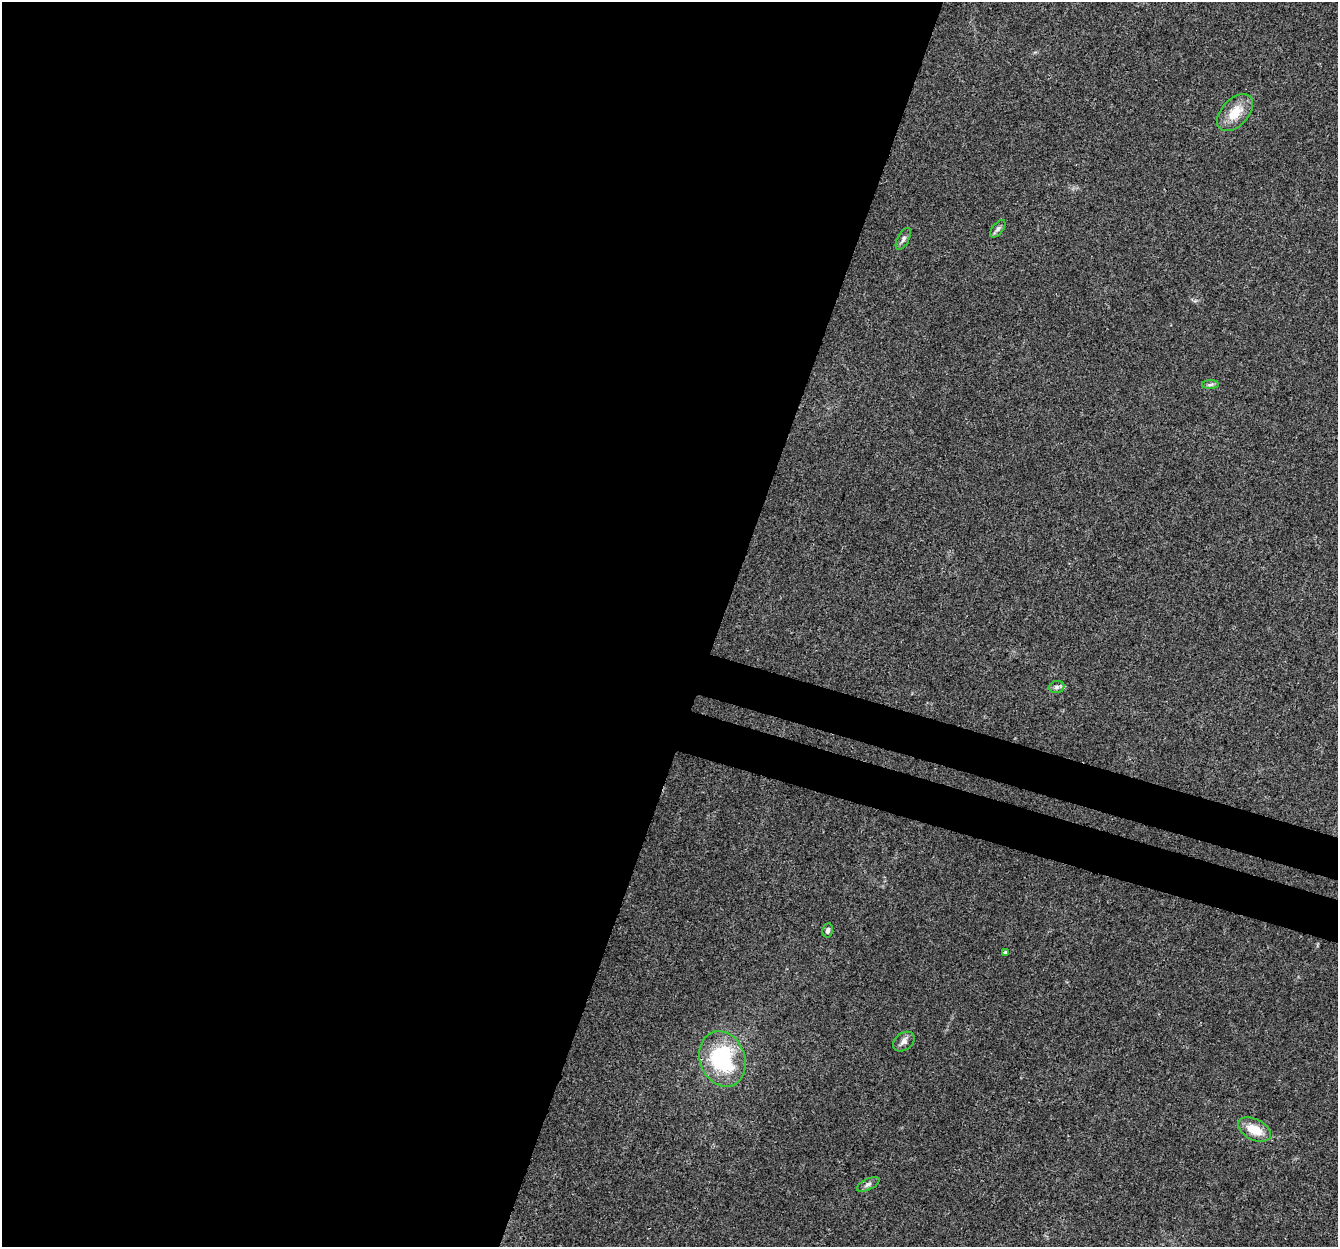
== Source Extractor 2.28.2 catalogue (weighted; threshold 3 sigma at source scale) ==
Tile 5 of 4 x 4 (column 1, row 2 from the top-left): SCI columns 30-1365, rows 2825-4069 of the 5395 x 5585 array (HDU 1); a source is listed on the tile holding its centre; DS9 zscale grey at full resolution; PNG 1340 x 1249 px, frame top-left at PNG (2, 2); each listed source drawn as its Kron ellipse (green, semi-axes under 4 px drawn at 4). Shown black and unused: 57% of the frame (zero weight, under 3 of 4 exposures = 5% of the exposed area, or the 3 px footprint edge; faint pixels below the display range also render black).
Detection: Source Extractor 2.28.2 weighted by HDU 2 'WHT'; one run over the whole footprint, this tile lists its part. Background 0.03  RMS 0.0032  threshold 0.0144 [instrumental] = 3 sigma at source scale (4.5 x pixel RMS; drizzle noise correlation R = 1.50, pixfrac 1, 0.0396/0.0396 arcsec/px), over >= 5 px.
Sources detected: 11; all 11 listed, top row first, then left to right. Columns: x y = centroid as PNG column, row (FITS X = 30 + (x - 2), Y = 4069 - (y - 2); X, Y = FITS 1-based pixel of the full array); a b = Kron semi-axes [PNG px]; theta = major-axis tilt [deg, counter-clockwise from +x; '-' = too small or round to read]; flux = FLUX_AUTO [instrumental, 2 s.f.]
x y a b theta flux
1235 113 22 13 47 6.8
998 229 10 5 52 0.96
903 239 12 5 62 1.1
1211 385 8 4 2 0.69
1057 687 8 6 15 1
828 930 7 5 79 0.87
1005 952 4 3 - 0.57
904 1042 12 8 37 1.5
722 1059 28 22 -69 30
1254 1130 18 10 -27 6.1
868 1184 12 5 26 1